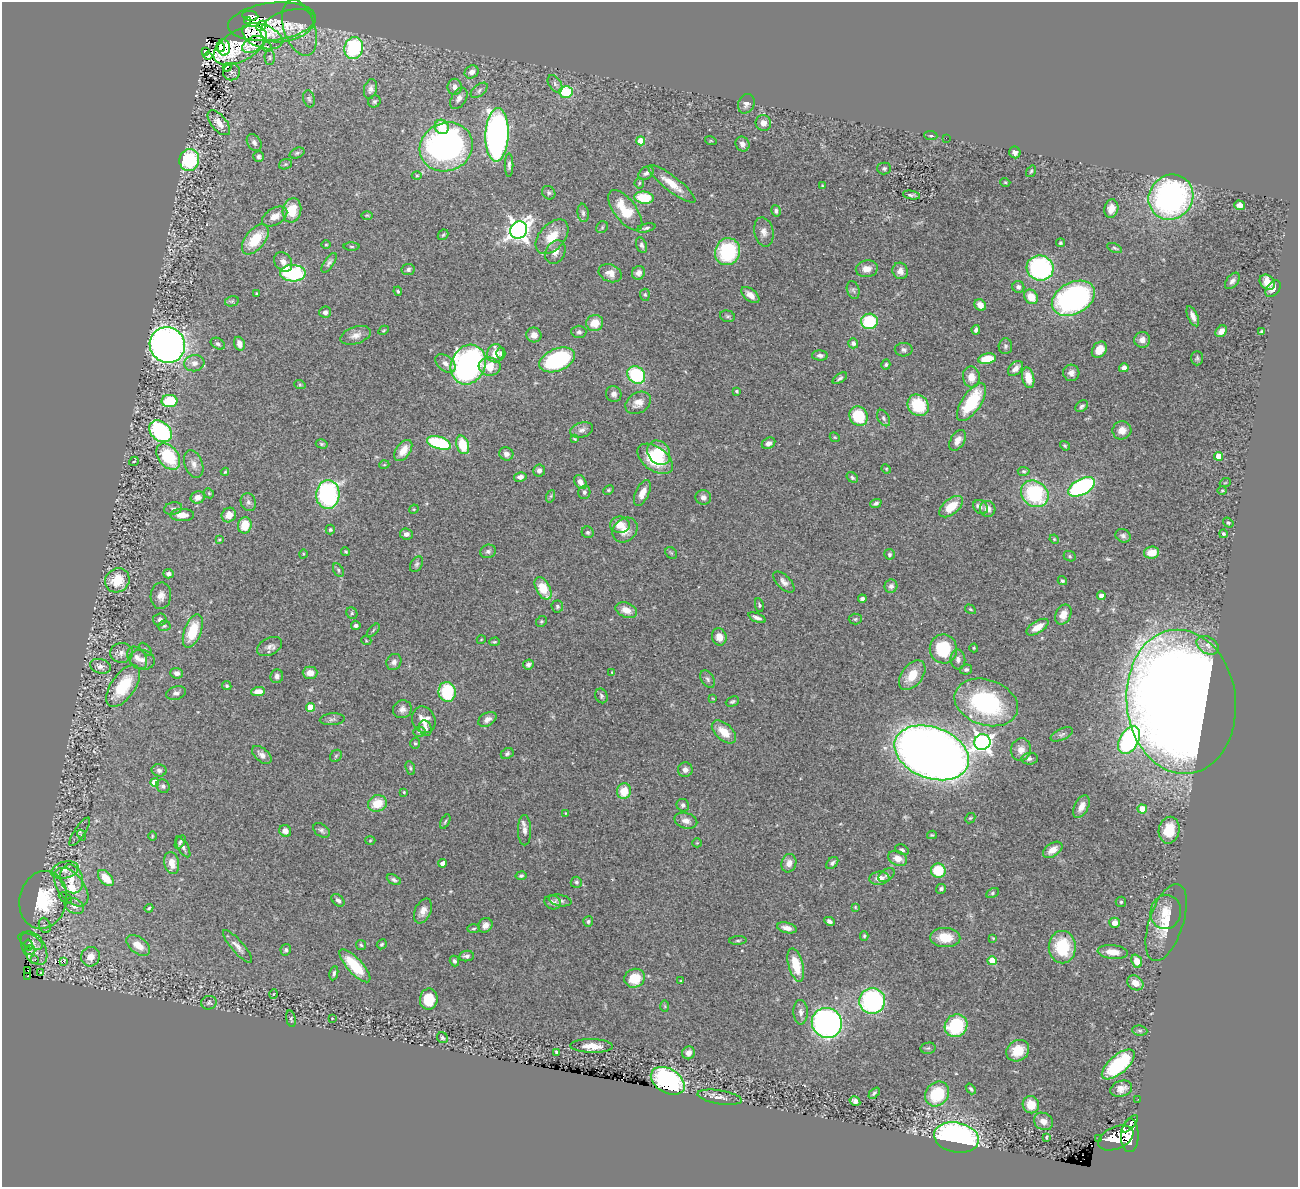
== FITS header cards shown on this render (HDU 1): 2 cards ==
NAXIS1  =                 1296
NAXIS2  =                 1185

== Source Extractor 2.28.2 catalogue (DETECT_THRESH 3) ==
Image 1296 x 1185 px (HDU 1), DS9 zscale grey, 1 PNG px = 1 image px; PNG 1300 x 1189 px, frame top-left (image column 1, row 1185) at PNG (2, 2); each listed source drawn as its Kron ellipse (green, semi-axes under 4 px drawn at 4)
Background 1.05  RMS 0.033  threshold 0.0983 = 3 sigma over >= 5 px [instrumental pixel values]
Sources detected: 427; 5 with non-positive FLUX_AUTO (blend fragments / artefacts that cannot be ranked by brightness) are neither listed nor drawn; the other 422 listed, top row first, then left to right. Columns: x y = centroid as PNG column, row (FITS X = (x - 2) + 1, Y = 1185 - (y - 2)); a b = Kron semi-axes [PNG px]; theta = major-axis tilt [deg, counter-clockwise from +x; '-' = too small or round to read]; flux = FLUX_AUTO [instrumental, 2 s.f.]
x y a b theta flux
250 16 8 4 -8 140
248 20 3 3 - 8.8
272 22 44 19 7 4.3
261 26 6 3 47 8.2
288 26 28 15 18 28
299 28 29 15 -72 41
262 36 21 11 -20 11
253 44 12 7 30 22
240 45 29 15 29 35
220 47 5 4 - 5.2
224 47 8 6 -80 18
267 47 5 5 - 3.6
354 48 11 9 70 180
205 51 3 3 - 2.8
208 56 4 2 - 1.7
270 58 7 5 -89 4.7
227 67 4 2 - 3.4
232 72 9 8 - 7.2
472 72 7 6 - 13
555 84 9 6 -57 7.2
455 87 8 7 - 11
370 89 10 6 75 9
479 90 10 5 40 6.7
566 92 7 6 - 110
459 98 12 7 58 12
309 99 8 5 -74 4.7
374 101 6 6 - 4.5
746 104 10 8 63 11
219 123 15 7 -50 22
763 123 8 7 - 14
442 127 7 6 - 51
497 135 27 11 87 960
931 136 7 4 -5 3.3
946 138 2 2 - 11
641 141 4 4 - 60
711 141 6 3 -18 2.2
254 143 9 6 -57 8
742 144 8 6 -57 9
446 147 27 24 24 830
1015 152 6 5 - 9.1
297 153 8 5 21 4.5
258 157 5 5 - 4.7
189 160 11 10 - 160
285 164 6 5 - 3
509 165 12 4 90 7.1
884 168 7 6 - 4.5
1031 171 6 4 55 2.9
646 173 8 6 36 7.7
417 176 5 3 - 2.8
1005 182 5 3 - 2.5
639 183 5 5 - 3.1
672 184 29 7 -38 37
823 186 4 2 - 2.4
549 193 7 6 - 4.8
911 195 9 3 -10 5.9
1171 197 23 21 47 590
644 198 9 6 -5 75
1239 205 5 4 - 17
1111 209 9 7 79 18
292 210 12 9 78 55
625 210 24 11 -53 72
776 211 5 4 - 5.5
583 213 9 5 -82 6.6
367 215 6 4 -1 2.6
275 216 14 8 30 23
602 227 6 5 - 3.6
646 228 9 4 14 4.8
519 230 9 8 - 1600
764 232 15 9 -77 15
443 235 6 4 44 3.2
552 237 20 12 49 50
255 239 17 9 52 67
1060 243 4 4 - 3.5
326 245 5 3 - 2
642 245 8 5 -69 6
351 247 8 4 -1 2.6
1115 248 8 4 -25 3.8
555 252 12 9 62 15
727 252 14 12 68 180
283 262 10 8 -54 11
329 263 11 5 56 6.9
1040 268 13 12 - 330
408 269 6 5 - 6.1
867 269 11 8 9 18
900 271 8 7 - 15
293 273 13 8 -2 200
610 273 12 8 -21 18
638 273 7 6 - 11
1232 281 9 5 52 7.7
1267 282 8 6 -47 28
1018 287 6 6 - 6.5
1273 289 9 6 52 11
853 290 9 6 -73 6.1
398 291 5 3 - 2.8
257 294 3 3 - 2.8
645 295 6 5 - 3.4
750 295 10 6 -39 16
1031 297 8 6 -54 34
1073 298 23 15 28 550
232 301 7 5 13 3.9
980 305 6 5 - 17
325 312 6 5 - 8.8
727 316 7 5 -15 4.5
1193 316 11 5 -66 13
869 321 8 7 - 110
595 323 8 8 - 35
384 330 5 3 - 2.4
976 330 5 4 - 6
1221 331 6 5 - 14
1262 331 3 3 - 3.2
579 332 7 6 - 6.1
356 335 16 8 18 17
534 335 7 7 - 16
1142 340 8 7 - 17
853 343 5 5 - 6.4
218 344 7 5 -32 5.4
239 344 7 5 -72 16
167 345 18 17 - 1400
1005 346 8 6 86 5.7
904 350 9 7 1 6.6
1099 350 9 6 55 26
495 353 9 8 - 30
501 353 5 4 - 5.5
820 355 8 5 -3 7.4
1197 358 7 5 90 4.4
987 359 9 5 10 47
557 360 18 11 23 250
194 363 10 8 6 15
445 363 11 7 -39 12
468 365 20 17 65 630
886 365 5 4 - 4
490 367 11 9 -7 40
1015 368 9 6 45 14
1124 368 5 4 - 14
1071 373 8 8 - 11
636 375 9 8 - 150
971 377 10 8 -81 26
840 378 8 4 35 5.1
1028 378 10 6 -76 31
300 385 6 4 -19 2.8
737 391 3 3 - 3.1
614 394 8 7 - 9.2
169 401 8 6 0 81
971 402 22 9 56 120
638 403 13 10 33 20
918 405 11 10 - 98
1082 406 7 5 36 4.7
858 416 10 9 - 88
884 418 9 5 -61 5.9
582 430 12 7 18 10
1122 430 9 9 - 19
160 431 13 9 -41 270
835 437 5 4 - 2.6
575 439 3 3 - 2.6
958 440 11 7 59 15
439 443 12 6 -17 180
768 443 7 5 28 9.3
322 444 6 4 -15 3.4
463 445 9 6 -73 61
1065 446 5 3 - 2.8
403 450 12 7 55 25
659 453 13 10 -56 61
506 454 7 6 - 9.9
168 456 15 10 -51 120
1219 456 4 4 - 40
655 459 20 12 -36 92
134 461 5 3 - 1.9
194 464 14 9 -69 15
384 465 5 3 - 2.1
886 469 5 4 - 2.4
539 470 6 6 - 7.9
1024 471 6 4 -3 3.4
225 472 4 4 - 2.4
520 477 6 4 13 9.7
852 477 6 4 -35 4.4
580 482 8 5 -58 13
1225 483 5 3 - 2.3
1082 487 14 8 27 340
608 490 5 4 - 2.9
1222 490 5 3 - 2.1
584 492 7 6 - 6.1
209 493 5 4 - 2.9
642 493 14 6 64 19
328 494 14 11 86 330
1035 494 14 12 -41 190
551 496 6 4 71 3.2
198 497 7 6 - 16
703 497 8 7 - 9.6
248 502 9 7 -65 7.1
876 503 6 3 23 5.5
951 507 14 7 39 47
980 507 8 6 -39 8.2
173 509 9 6 12 6.8
414 509 5 4 - 2
988 509 8 7 - 16
182 515 12 6 1 23
229 515 8 7 - 23
1228 523 5 4 - 3.2
245 525 8 7 - 43
620 525 10 8 -1 29
330 529 5 4 - 3.2
625 530 14 11 44 28
588 532 6 5 - 5
406 534 6 5 - 10
1223 534 4 4 - 4.5
1123 536 8 6 -27 6.8
1054 539 5 3 - 2.1
219 540 4 3 - 2.3
488 551 8 6 13 6.6
346 552 4 3 - 3
671 553 6 5 - 2.9
1152 553 8 6 11 34
303 554 4 3 - 1.7
889 554 5 5 - 3.9
1070 556 6 5 - 3.7
416 564 8 5 58 5.1
338 570 7 5 -62 4.5
168 574 5 4 - 8.4
117 580 13 11 37 55
1062 581 5 4 - 3.8
784 582 13 6 -45 11
891 586 7 6 - 8.1
543 588 12 7 -61 55
161 596 13 10 86 17
1101 596 4 4 - 16
862 599 4 4 - 6.4
759 605 7 3 -80 3
557 606 6 6 - 4.4
970 609 6 3 -31 2.3
626 610 11 7 -21 22
352 613 6 5 - 3.4
1063 614 10 7 64 20
757 618 9 4 -22 8.1
855 619 6 5 - 3.8
160 620 7 6 - 5.9
541 621 6 5 - 3.1
164 626 6 5 - 3.8
356 626 4 4 - 5.6
1037 627 12 6 33 25
373 630 8 3 46 3.5
193 631 17 8 70 75
719 637 9 7 -71 20
366 640 5 3 - 1.9
481 640 4 3 - 1.5
494 642 5 4 - 2.9
1208 645 12 8 -30 16
270 646 13 8 28 11
974 648 4 4 - 2.4
146 649 8 3 -46 2.6
943 649 14 13 - 120
121 653 11 10 - 14
137 658 12 8 -54 15
958 659 10 7 -84 9.8
142 660 13 10 -10 17
394 662 8 7 - 8.9
528 665 5 5 - 7.1
100 666 10 7 -16 11
966 669 6 5 - 5.2
612 672 3 2 - 1.5
177 673 6 5 - 11
310 673 7 6 - 19
912 675 17 10 52 44
277 676 7 6 - 8.8
708 679 9 6 -59 6
123 686 24 12 55 91
227 686 5 4 - 3.8
258 692 7 4 1 24
447 692 10 8 -81 120
176 693 10 6 16 8.7
601 696 7 6 - 4.9
713 699 4 2 - 1.4
732 702 7 4 24 3.9
986 702 32 22 -18 280
1181 702 72 54 -84 5700
310 707 4 4 - 50
402 709 9 9 - 11
332 719 12 5 4 6.7
487 719 10 6 30 11
424 720 13 11 -66 26
425 728 8 6 -69 7.3
419 732 6 5 - 4.1
724 732 14 8 -41 35
1062 734 12 5 26 6.7
1129 740 15 9 59 380
982 742 8 7 - 970
415 743 5 4 - 3
1021 750 11 10 - 16
932 753 38 25 -21 3200
507 754 7 5 26 4.8
262 755 11 6 -41 11
336 756 6 5 - 3.4
1029 759 8 6 7 6.7
410 768 7 4 -70 3.4
159 770 7 6 - 6.4
685 770 7 7 - 9.5
155 782 4 4 - 42
163 786 7 6 - 6.6
624 791 8 7 - 42
404 792 3 3 - 2.1
377 803 9 8 - 47
683 805 6 6 - 5.7
1081 807 12 7 62 20
1142 809 5 4 - 59
565 813 3 2 - 1.4
970 818 6 4 43 2.9
686 821 11 7 -15 14
445 822 8 4 63 3.4
321 830 9 6 -36 6.2
524 830 15 6 -89 13
1169 830 13 10 78 48
285 831 6 5 - 14
80 832 17 5 56 7.1
82 835 5 4 - 1.7
932 835 5 4 - 3
152 836 5 3 - 1.8
370 840 5 3 - 1.9
180 842 7 4 58 4.9
697 843 4 4 - 2
183 847 11 5 -60 7.8
902 850 7 5 -27 5.1
1053 850 11 6 34 21
898 858 10 7 -23 22
172 863 11 7 -79 23
443 863 4 4 - 18
789 863 9 7 73 15
832 863 7 5 45 5.6
65 870 14 8 13 16
938 871 7 7 - 75
887 875 9 5 34 5.4
521 876 5 4 - 3.8
106 878 9 6 -46 36
879 878 10 6 6 20
72 879 15 11 -68 32
394 880 7 4 -28 5.1
576 882 6 5 - 4.8
71 887 22 13 -52 56
941 889 5 5 - 5
992 893 6 4 29 3.7
65 898 7 4 -29 4
43 900 29 23 77 140
338 900 7 5 -45 6.9
560 900 11 5 -11 7.9
553 902 8 6 -19 8.3
1121 902 5 5 - 3.3
74 906 10 7 -25 15
855 907 4 3 - 2.2
149 908 4 3 - 3.2
423 911 13 8 65 17
1166 912 17 15 77 36
588 921 5 5 - 4.4
829 921 5 4 - 7
1166 922 40 17 72 66
1115 923 5 5 - 17
45 925 8 5 -70 5
485 925 8 6 44 14
787 928 10 5 -14 15
474 929 6 3 2 2.6
864 936 5 4 - 3.1
945 938 15 9 -3 49
993 938 4 3 - 2.3
738 940 9 3 5 3.5
30 941 13 6 -26 9
382 944 5 4 - 3.4
29 945 5 3 - 2.1
138 945 13 8 -38 30
361 945 5 4 - 3.2
238 947 21 6 -49 14
1062 947 16 13 -89 110
34 948 18 11 -60 25
30 950 5 4 - 3.3
286 950 6 5 - 4.8
1113 952 15 7 -6 25
466 956 7 5 6 7.7
91 957 10 9 - 24
35 960 2 2 - 27
64 961 3 3 - 55
454 961 5 4 - 5.4
992 961 4 4 - 54
1137 961 7 5 -68 27
796 965 17 7 -75 56
355 966 21 7 -48 75
28 971 2 2 - 16
41 973 3 3 - 1.9
334 973 7 4 78 4.5
28 976 3 2 - 16
635 978 10 9 - 59
681 981 4 3 - 1.9
1135 983 9 7 -33 24
273 994 5 3 - 1.9
429 999 10 9 - 50
872 1001 13 13 - 320
209 1003 8 6 18 4.8
665 1006 6 4 -88 2.9
801 1012 12 7 -88 10
332 1018 3 2 - 1.2
291 1019 8 4 -80 3.9
827 1023 15 14 - 690
956 1026 12 10 45 150
1140 1031 8 5 -6 4.4
442 1038 6 5 - 4
592 1046 21 7 -1 28
928 1048 7 5 12 3.7
1018 1051 12 10 34 53
556 1052 4 4 - 4.8
689 1053 6 6 - 11
1118 1064 20 9 41 160
668 1081 18 12 -31 220
971 1089 6 4 -50 4.1
1121 1089 11 8 19 17
874 1093 6 4 45 3.9
937 1094 13 11 50 100
720 1097 22 7 -9 15
1138 1099 2 2 - 6.2
855 1101 5 4 - 6.8
1031 1105 8 8 - 33
1043 1121 10 8 -32 16
1130 1124 11 3 49 360
1130 1135 17 8 88 2600
1047 1137 3 3 - 2.5
956 1138 23 15 -12 650
1099 1138 3 2 - 50
1116 1138 19 11 23 3200
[5 non-positive-flux detections neither listed nor drawn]